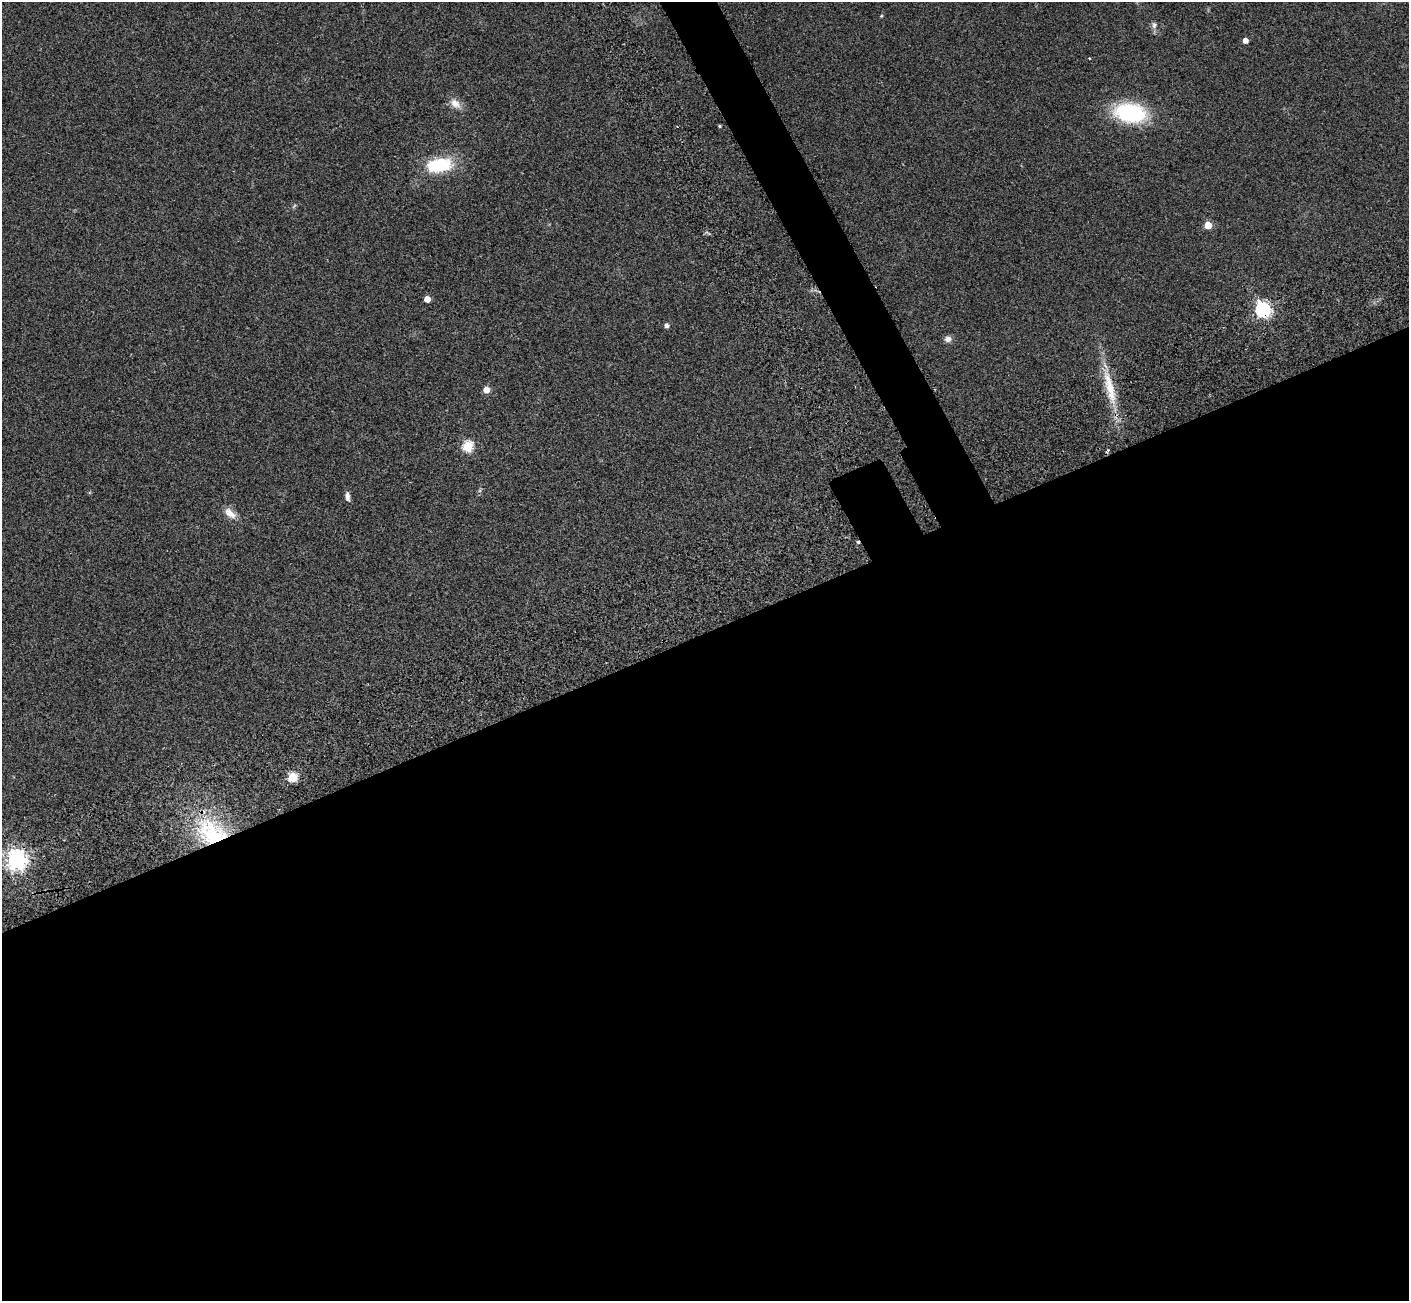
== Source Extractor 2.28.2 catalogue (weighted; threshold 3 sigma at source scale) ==
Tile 15 of 4 x 4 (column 3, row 4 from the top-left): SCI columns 2929-4335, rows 391-1689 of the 5822 x 5851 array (HDU 1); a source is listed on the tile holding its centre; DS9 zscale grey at full resolution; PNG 1411 x 1303 px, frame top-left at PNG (2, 2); no overlay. Shown black and unused: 53% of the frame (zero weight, under 2 of 3 exposures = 7% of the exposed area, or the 3 px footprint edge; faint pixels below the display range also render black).
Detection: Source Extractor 2.28.2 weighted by HDU 2 'WHT'; one run over the whole footprint, this tile lists its part. Background 0.0562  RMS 0.0082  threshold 0.0368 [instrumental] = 3 sigma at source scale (4.5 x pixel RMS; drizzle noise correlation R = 1.50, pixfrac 1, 0.05/0.05 arcsec/px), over >= 5 px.
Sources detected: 23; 1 cosmic-ray / hot-pixel residue — not listed; the other 22 listed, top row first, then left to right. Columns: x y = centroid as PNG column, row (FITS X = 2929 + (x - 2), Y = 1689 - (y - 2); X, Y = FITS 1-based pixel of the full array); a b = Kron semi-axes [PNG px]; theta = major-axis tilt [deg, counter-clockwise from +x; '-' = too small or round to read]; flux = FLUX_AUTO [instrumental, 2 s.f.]
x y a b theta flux
881 16 5 4 - 0.74
1154 25 10 7 83 3
1245 40 4 4 - 6.1
455 103 17 10 -41 7.2
1130 113 31 19 -9 72
720 126 4 3 - 0.92
439 165 26 13 8 47
294 206 8 3 58 0.99
1208 225 5 5 - 25
427 299 5 4 - 11
1263 309 6 6 - 260
667 326 4 4 - 3.4
948 339 8 7 - 3.9
486 390 5 5 - 12
1111 390 42 12 -76 26
468 446 5 5 - 66
1108 450 6 3 46 1
347 496 12 5 -83 3.2
230 513 18 9 -39 7.3
292 777 5 5 - 53
212 833 45 29 -31 73
16 860 7 7 - 510
Overlapping masked pixels (flux is a lower limit): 2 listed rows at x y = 1263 309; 212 833